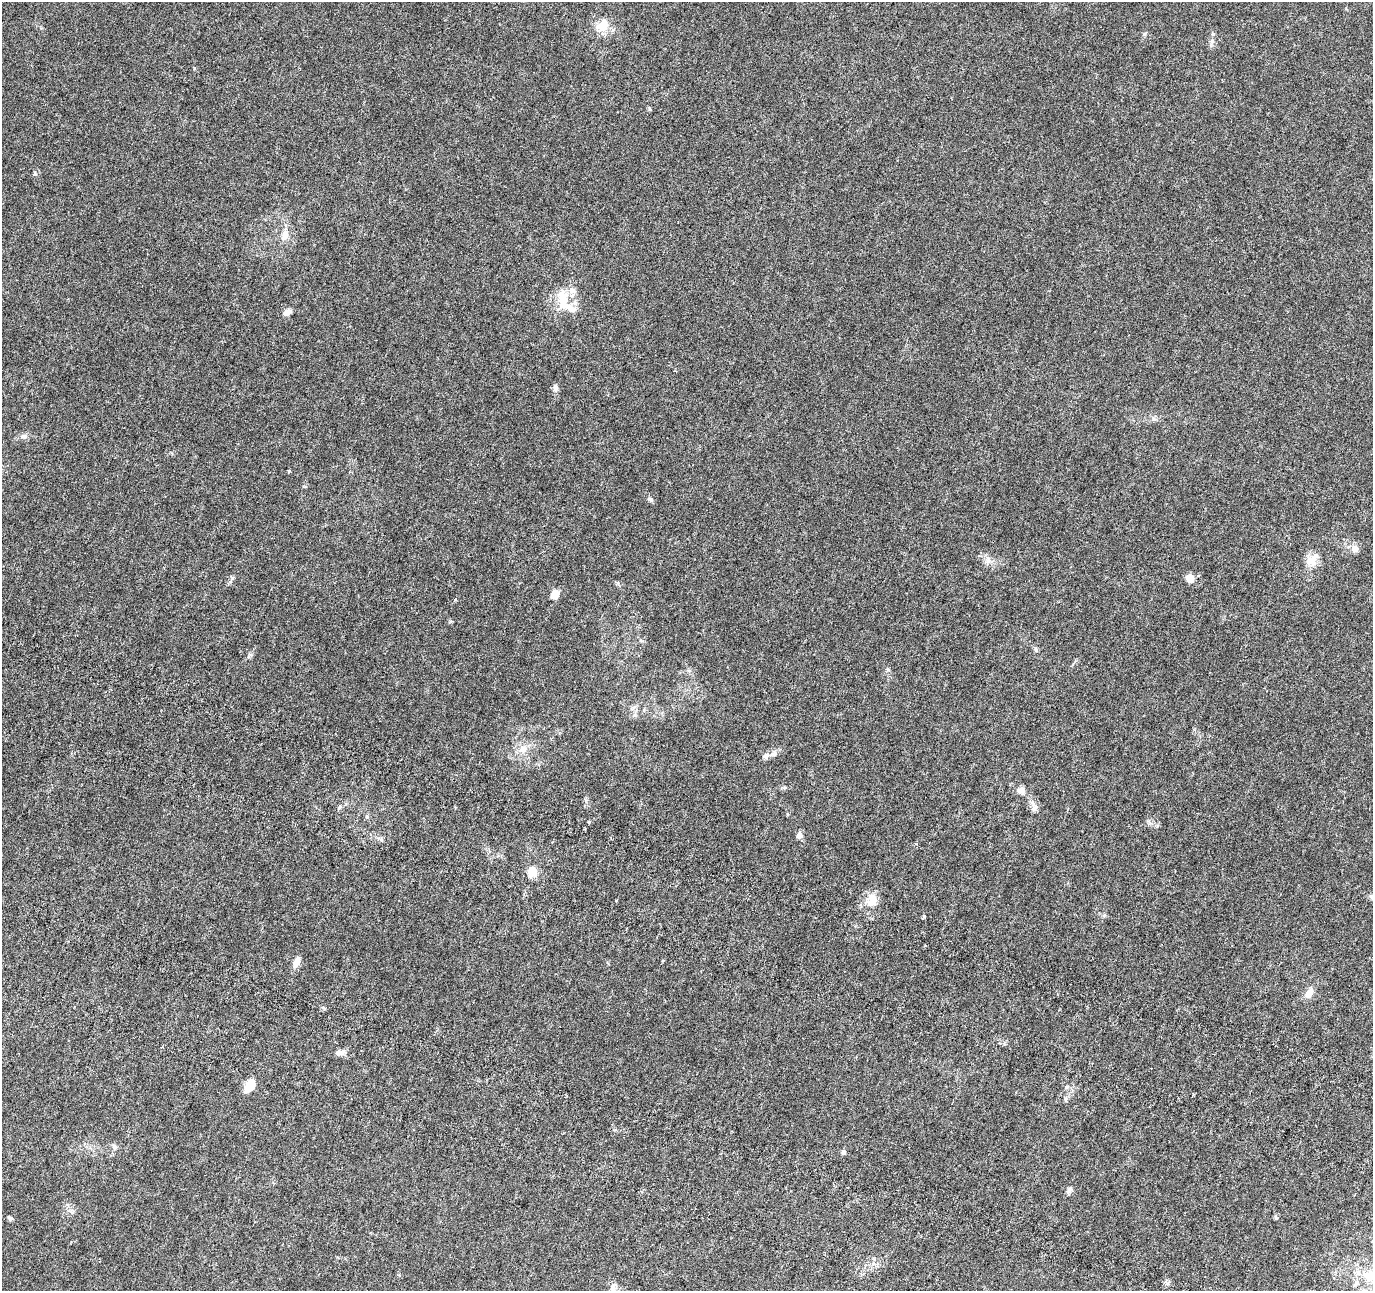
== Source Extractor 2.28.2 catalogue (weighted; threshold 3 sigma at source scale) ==
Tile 6 of 4 x 4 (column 2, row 2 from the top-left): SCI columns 1563-2933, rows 2982-4270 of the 5873 x 6022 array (HDU 1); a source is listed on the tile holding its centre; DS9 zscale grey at full resolution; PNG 1375 x 1293 px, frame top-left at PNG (2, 2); no overlay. Shown black and unused: <1% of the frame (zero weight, under 4 of 8 exposures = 9% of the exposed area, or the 3 px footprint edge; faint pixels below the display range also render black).
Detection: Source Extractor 2.28.2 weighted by HDU 2 'WHT'; one run over the whole footprint, this tile lists its part. Background 0.00921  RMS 0.0012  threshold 0.00494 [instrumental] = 3 sigma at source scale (4.09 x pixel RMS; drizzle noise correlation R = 1.36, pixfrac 0.8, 0.0396/0.0396 arcsec/px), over >= 5 px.
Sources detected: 43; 4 inside a brighter listed object's ellipse — not listed separately; the other 39 listed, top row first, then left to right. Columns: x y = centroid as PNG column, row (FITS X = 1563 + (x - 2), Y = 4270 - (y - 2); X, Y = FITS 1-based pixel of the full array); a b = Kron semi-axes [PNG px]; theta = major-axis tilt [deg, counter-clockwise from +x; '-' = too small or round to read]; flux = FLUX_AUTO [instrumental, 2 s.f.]
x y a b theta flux
602 25 21 15 51 1.6
649 109 6 4 -71 0.11
35 173 5 4 - 0.13
285 235 16 10 72 0.97
565 301 38 15 -56 2.8
287 312 11 7 31 0.5
555 388 10 6 90 0.36
24 436 9 7 -9 0.36
650 499 9 5 -27 0.2
1355 549 10 9 - 0.58
988 561 11 7 61 0.47
1312 562 17 12 -6 1.1
1190 578 9 7 -53 0.96
555 594 8 7 - 1.3
1036 650 6 4 -71 0.16
888 670 6 4 -19 0.14
523 749 12 10 32 0.93
766 756 12 7 21 0.43
1021 790 11 9 -17 0.57
339 807 6 4 72 0.15
1034 807 12 8 83 0.49
589 822 3 3 - 0.12
799 835 6 6 - 0.62
532 871 11 10 - 1.1
1372 897 7 6 - 0.23
872 900 19 12 -90 1.4
616 901 3 3 - 0.1
924 916 5 3 - 0.12
296 962 12 7 71 0.84
1309 993 13 9 60 0.84
340 1052 14 7 3 0.55
250 1086 13 8 59 1.8
114 1147 9 7 -70 0.32
844 1152 6 6 - 0.23
1069 1190 10 5 62 0.29
1275 1217 6 4 -88 0.14
10 1218 6 4 -40 0.21
1370 1275 27 18 -15 3.6
613 1288 19 8 72 0.79
Isophote crosses this tile's border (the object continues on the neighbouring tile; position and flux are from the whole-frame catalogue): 3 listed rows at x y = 1372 897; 1370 1275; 613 1288
Unlisted compact peaks at least as high as the median listed source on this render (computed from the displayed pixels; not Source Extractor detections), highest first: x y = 194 68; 1212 41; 450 621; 455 600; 642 641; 232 578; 1144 34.